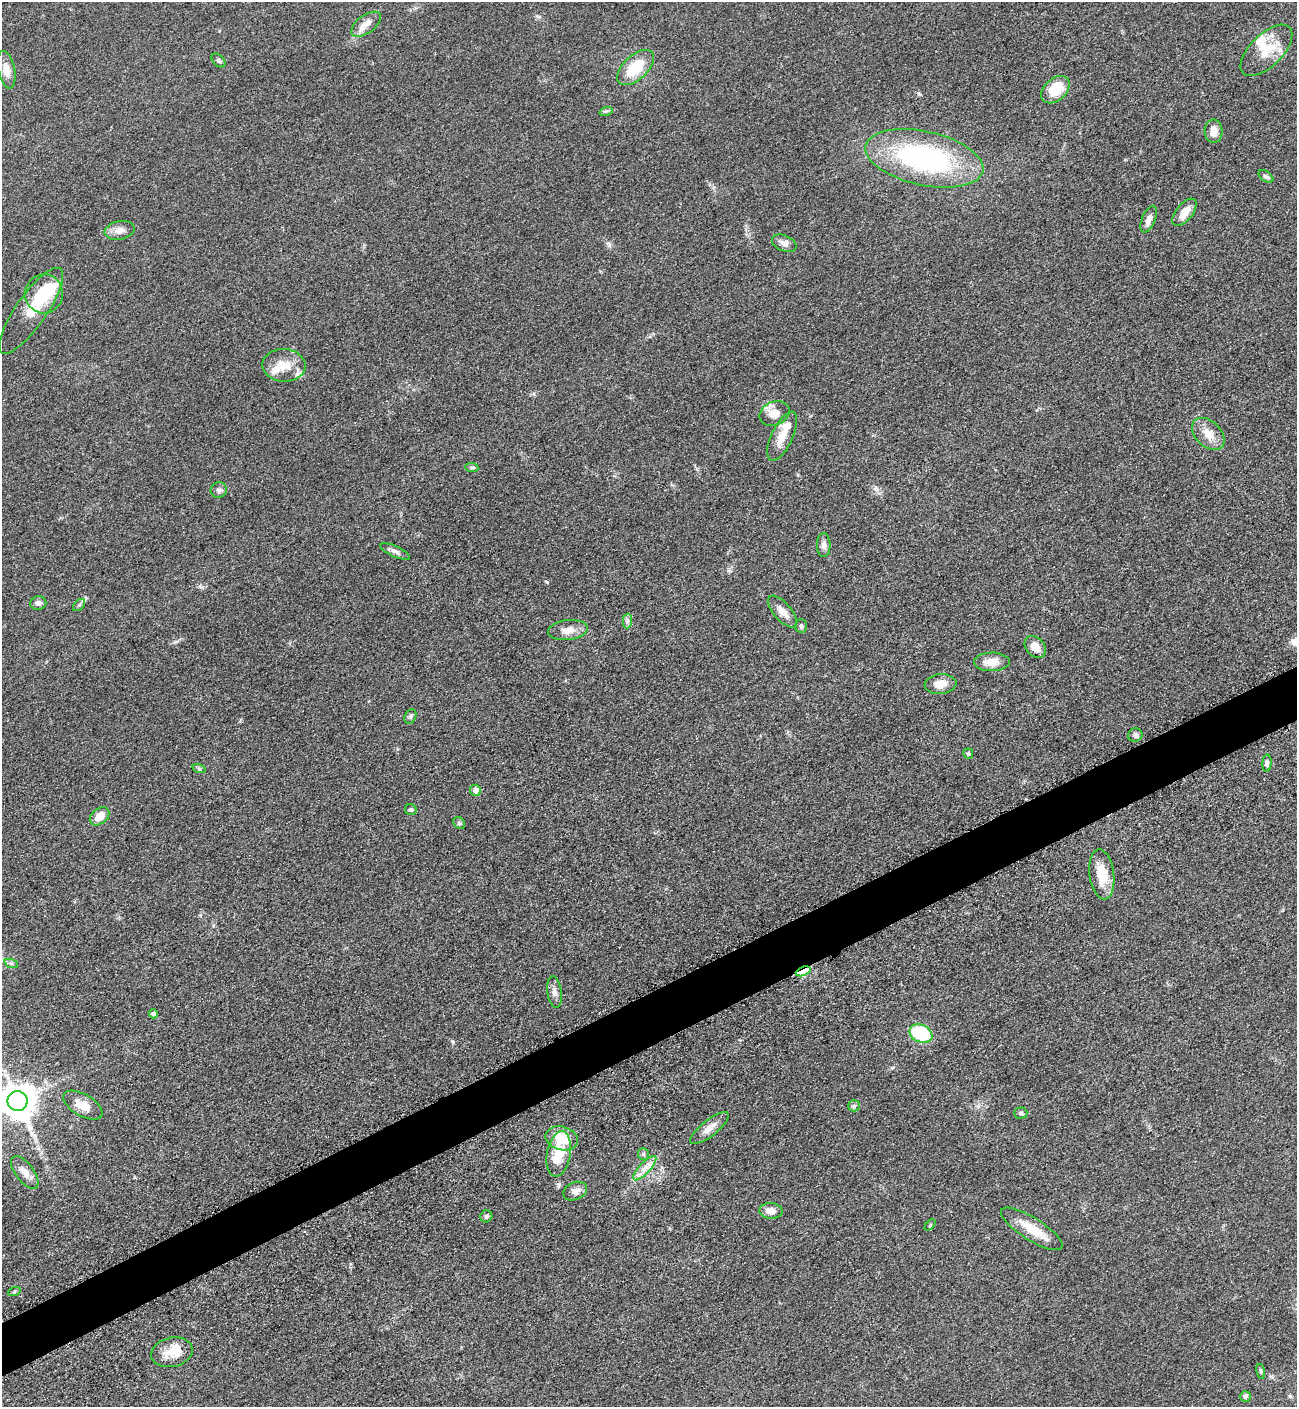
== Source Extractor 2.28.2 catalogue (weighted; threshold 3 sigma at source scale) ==
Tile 7 of 4 x 4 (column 3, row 2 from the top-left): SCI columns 2889-4183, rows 2876-4280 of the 5669 x 5702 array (HDU 1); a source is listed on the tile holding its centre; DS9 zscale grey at full resolution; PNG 1299 x 1409 px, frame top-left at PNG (2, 2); each listed source drawn as its Kron ellipse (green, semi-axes under 4 px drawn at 4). Shown black and unused: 4% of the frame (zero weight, under 3 of 5 exposures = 4% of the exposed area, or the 3 px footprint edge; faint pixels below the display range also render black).
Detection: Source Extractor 2.28.2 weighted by HDU 2 'WHT'; one run over the whole footprint, this tile lists its part. Background 0.0527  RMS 0.0062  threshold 0.0278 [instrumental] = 3 sigma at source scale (4.5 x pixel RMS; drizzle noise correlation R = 1.50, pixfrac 1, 0.05/0.05 arcsec/px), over >= 5 px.
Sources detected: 74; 2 inside a brighter object's white glare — neither listed nor drawn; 5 inside a brighter listed object's ellipse — not listed separately; the other 67 listed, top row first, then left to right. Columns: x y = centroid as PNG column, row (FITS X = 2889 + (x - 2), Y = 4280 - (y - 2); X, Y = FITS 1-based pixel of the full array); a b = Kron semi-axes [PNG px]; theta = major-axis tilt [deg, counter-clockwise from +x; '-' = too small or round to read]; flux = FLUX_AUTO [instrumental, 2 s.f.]
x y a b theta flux
366 24 17 9 37 5.2
1266 50 33 16 45 17
218 60 8 5 -45 1.2
636 67 22 12 43 18
6 70 19 8 -78 5.8
1055 90 16 11 43 15
606 111 7 4 17 1.1
1213 131 11 9 -87 5.6
924 158 60 27 -12 110
1266 176 8 5 -36 1.4
1184 212 16 8 51 7.4
1149 219 14 6 67 3.5
120 230 15 9 11 4.9
784 243 13 7 -22 3.2
44 294 19 19 - 19
31 311 51 15 55 18
284 365 21 16 -2 11
774 413 15 11 24 7.2
1208 434 19 12 -44 8.2
782 436 26 10 65 9.5
472 467 6 4 -6 1.1
219 490 8 7 - 2.1
824 545 12 7 -89 2.8
395 551 16 5 -24 2.5
38 603 8 7 - 2.1
79 605 7 4 45 1.1
783 612 20 8 -49 6
627 621 7 4 89 1.5
801 626 7 6 - 1.3
568 630 20 10 6 6.6
1035 647 12 9 -49 5.8
992 662 18 9 2 7.1
940 684 16 9 6 6.3
410 716 7 5 65 1.2
1135 735 7 6 - 1.7
968 754 5 5 - 1.2
1267 763 8 4 86 1.6
199 769 7 4 -18 1
476 790 6 5 - 3.7
411 810 6 5 - 1.1
99 816 11 7 38 7.9
459 823 6 5 - 1
1102 874 25 12 -82 15
11 963 7 4 -18 1.3
803 971 8 4 22 29
555 992 16 7 -82 3.3
153 1014 4 4 - 2.1
921 1033 12 8 -24 35
17 1101 10 10 - 1400
83 1105 22 10 -30 8.7
854 1106 6 6 - 1.2
1021 1113 6 5 - 1.2
709 1128 24 8 38 5.6
562 1138 16 11 -14 17
559 1154 23 11 79 17
643 1154 6 5 - 1
645 1168 16 5 47 4.6
25 1172 19 9 -53 5.2
575 1191 12 8 24 3.9
771 1211 11 8 -3 5.3
486 1216 6 5 - 1.5
930 1225 6 4 47 0.89
1032 1229 36 11 -32 14
14 1292 6 4 19 0.88
172 1352 21 14 13 10
1261 1371 8 3 -81 1
1245 1396 5 5 - 1.5
Overlapping masked pixels (flux is a lower limit): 1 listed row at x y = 803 971
Isophote crosses this tile's border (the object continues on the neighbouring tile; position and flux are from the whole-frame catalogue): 1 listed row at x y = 17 1101
Unlisted compact peaks at least as high as the median listed source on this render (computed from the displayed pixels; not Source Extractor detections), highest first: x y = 547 582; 453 1042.